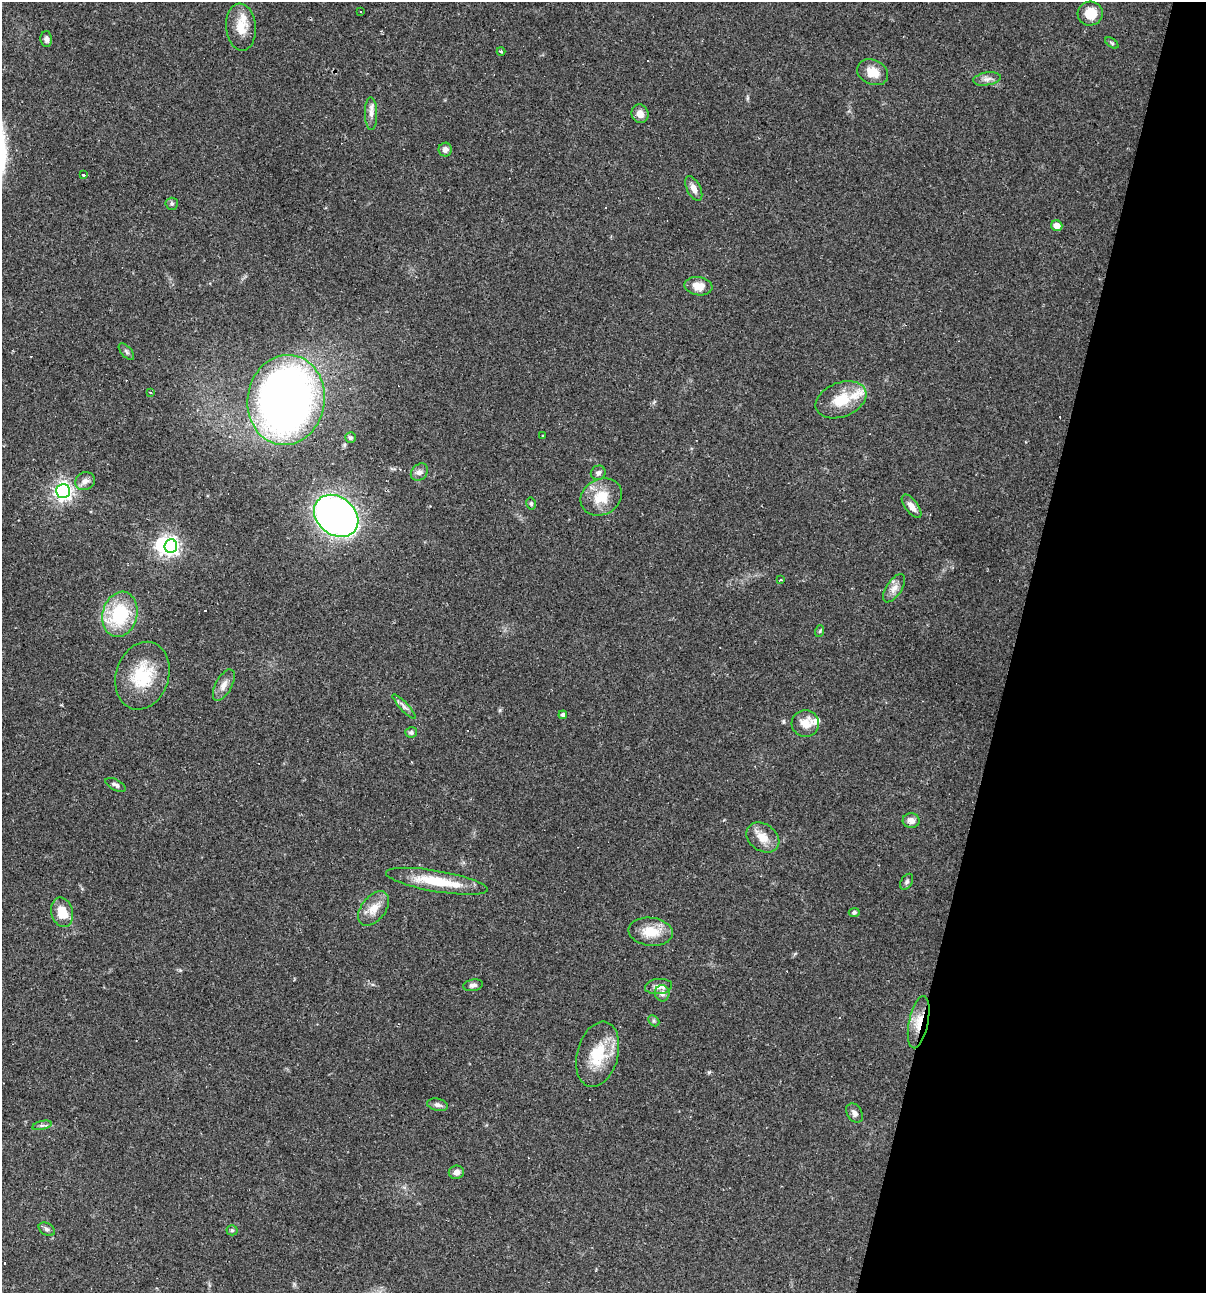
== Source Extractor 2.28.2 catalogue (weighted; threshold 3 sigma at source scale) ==
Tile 8 of 4 x 4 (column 4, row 2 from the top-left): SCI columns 3858-5061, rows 2584-3874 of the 5183 x 5166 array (HDU 1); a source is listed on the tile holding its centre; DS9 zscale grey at full resolution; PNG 1208 x 1295 px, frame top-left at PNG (2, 2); each listed source drawn as its Kron ellipse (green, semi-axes under 4 px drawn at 4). Shown black and unused: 16% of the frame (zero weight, under 2 of 3 exposures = <1% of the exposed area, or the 3 px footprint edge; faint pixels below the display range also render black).
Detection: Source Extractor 2.28.2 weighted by HDU 2 'WHT'; one run over the whole footprint, this tile lists its part. Background 0.0497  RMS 0.0052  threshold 0.0232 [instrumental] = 3 sigma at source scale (4.5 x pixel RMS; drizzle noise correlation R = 1.50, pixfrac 1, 0.05/0.05 arcsec/px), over >= 5 px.
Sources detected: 76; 1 inside a brighter object's white glare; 10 cosmic-ray / hot-pixel residue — neither listed nor drawn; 3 inside a brighter listed object's ellipse — not listed separately; the other 62 listed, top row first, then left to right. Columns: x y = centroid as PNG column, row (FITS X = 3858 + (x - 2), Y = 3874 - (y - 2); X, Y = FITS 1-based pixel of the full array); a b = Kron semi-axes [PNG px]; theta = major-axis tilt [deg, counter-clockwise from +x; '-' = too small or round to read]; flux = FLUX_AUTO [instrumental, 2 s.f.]
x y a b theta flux
361 11 3 3 - 1
1090 14 12 12 - 9.4
241 27 23 15 -85 10
46 39 8 5 -86 1.7
1112 43 7 3 -35 0.74
501 51 4 3 - 0.47
873 72 16 12 -25 7.2
987 79 14 6 9 2.7
371 114 16 6 -88 3.1
640 114 9 8 - 3.6
445 150 7 6 - 2.2
83 175 4 3 - 1.8
694 189 13 6 -64 3.2
172 204 6 6 - 1
1057 226 6 5 - 4.2
698 286 14 9 -9 5.9
126 352 10 5 -50 1.3
150 392 3 2 - 0.56
286 400 45 38 80 390
841 400 26 17 21 15
543 436 3 3 - 0.48
351 438 5 5 - 1
419 472 9 7 44 2.4
598 473 7 7 - 1.5
85 481 10 8 27 2.7
63 491 7 7 - 220
601 497 21 17 28 13
531 503 6 4 -76 1.1
912 506 14 6 -53 3.6
336 516 24 19 -40 290
171 546 7 6 - 170
781 580 4 2 - 0.41
894 588 16 7 56 3.6
120 614 23 17 75 32
820 631 6 3 71 0.56
142 676 34 26 72 25
224 685 17 8 61 3.8
404 706 16 3 -47 1.8
563 715 4 4 - 1.2
805 723 13 13 - 6.3
411 732 6 5 - 1.4
116 785 11 5 -27 1.6
911 821 8 7 - 3.2
763 838 18 13 -36 7
437 881 51 10 -10 20
907 882 9 5 60 1.3
374 909 20 12 52 6.9
62 912 15 11 -76 9.9
854 912 5 4 - 1
651 932 22 14 -7 11
473 985 10 5 10 1.8
658 986 14 7 6 3.1
662 993 8 7 - 2.5
654 1021 6 4 -45 0.94
919 1022 26 9 78 8.9
598 1054 33 20 75 20
438 1105 10 6 -14 1.9
855 1113 10 7 -58 2.3
42 1125 10 4 12 1.3
456 1172 8 6 9 2.8
47 1229 9 6 -29 1.5
232 1230 5 5 - 0.8
Overlapping masked pixels (flux is a lower limit): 1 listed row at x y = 919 1022